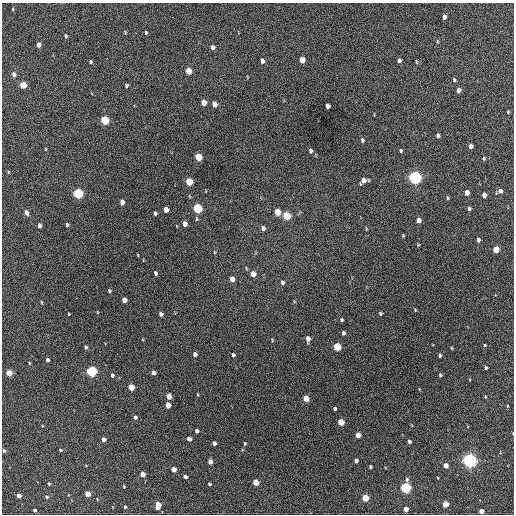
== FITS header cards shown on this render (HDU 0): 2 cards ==
NAXIS1  =                  512 / Axis length
NAXIS2  =                  512 / Axis length

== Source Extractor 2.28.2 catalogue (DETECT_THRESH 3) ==
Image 512 x 512 px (HDU 0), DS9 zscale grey, 1 PNG px = 1 image px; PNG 516 x 516 px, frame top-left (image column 1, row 512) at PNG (2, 3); no overlay
Background 394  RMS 19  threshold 57.9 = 3 sigma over >= 5 px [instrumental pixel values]
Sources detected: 132; all 132 listed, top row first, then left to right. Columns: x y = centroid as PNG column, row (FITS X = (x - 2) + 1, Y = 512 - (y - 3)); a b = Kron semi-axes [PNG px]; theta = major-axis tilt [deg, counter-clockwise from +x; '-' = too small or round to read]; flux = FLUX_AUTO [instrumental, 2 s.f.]
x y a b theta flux
13 9 4 3 - 1100
444 17 5 4 - 5200
125 32 4 3 - 1100
146 33 4 3 - 1800
66 36 4 3 - 1800
437 42 6 3 90 1300
38 45 5 4 - 7100
213 47 5 5 - 4400
302 60 5 4 - 15000
399 60 4 3 - 2900
262 61 5 4 - 5200
91 62 4 3 - 1900
416 62 5 3 - 1200
188 71 5 4 - 23000
14 74 6 5 - 4900
454 80 4 3 - 1800
23 85 5 4 - 29000
126 85 4 3 - 1900
459 90 4 4 - 6500
204 102 5 4 - 14000
214 104 5 4 - 10000
328 106 5 4 - 5400
508 112 3 3 - 1100
104 120 5 4 - 69000
438 136 5 3 - 3100
362 140 5 4 - 2600
471 146 4 4 - 5500
45 149 5 3 - 1000
311 151 5 4 - 3400
401 151 4 3 - 1800
198 157 5 4 - 38000
484 158 4 4 - 1500
415 177 5 5 - 390000
364 181 7 5 25 8500
189 182 5 4 - 40000
500 191 6 5 - 3800
78 193 5 5 - 120000
467 193 5 4 - 9000
484 195 5 4 - 6900
448 198 4 3 - 1600
122 202 5 4 - 8600
197 208 5 5 - 92000
469 208 4 3 - 2600
166 210 5 4 - 11000
26 212 6 4 -64 4600
277 212 5 4 - 25000
155 213 4 3 - 2100
287 216 5 5 - 46000
197 219 6 4 -85 1700
418 220 5 4 - 8600
185 224 5 4 - 8500
39 225 4 3 - 4800
67 225 4 3 - 2000
263 228 5 4 - 4800
403 235 3 3 - 1300
478 240 4 3 - 3300
418 245 4 3 - 1100
496 249 5 4 - 26000
214 252 5 3 - 990
138 255 4 2 - 880
246 268 5 3 - 1000
155 273 4 3 - 3000
253 274 5 4 - 12000
232 279 5 4 - 13000
282 282 5 4 - 3000
109 291 4 4 - 1800
124 300 5 4 - 11000
42 302 4 3 - 1300
380 313 4 3 - 1800
69 314 3 2 - 1200
161 314 4 4 - 4300
342 320 3 3 - 1700
343 333 4 3 - 2800
308 339 5 4 - 7900
272 340 5 3 - 1200
485 345 4 3 - 1200
86 347 5 4 - 2400
337 347 5 4 - 46000
451 348 3 3 - 1200
195 354 4 4 - 5000
233 355 4 4 - 2900
440 355 4 3 - 2300
47 360 4 3 - 2900
29 363 5 3 - 1100
486 368 3 3 - 1800
92 371 5 5 - 160000
153 372 4 4 - 6100
9 373 4 4 - 21000
112 375 5 4 - 2800
440 375 4 3 - 1900
131 387 5 4 - 21000
197 394 4 3 - 950
169 396 5 4 - 12000
485 397 4 3 - 1300
306 398 5 4 - 19000
168 405 5 4 - 13000
335 408 4 3 - 2200
135 417 5 4 - 2700
341 422 5 4 - 27000
197 431 4 3 - 3500
513 434 3 2 - 820
358 435 4 4 - 12000
103 439 4 4 - 6600
189 439 4 4 - 7200
409 441 4 3 - 3200
214 443 4 4 - 4600
245 443 4 3 - 1600
60 450 4 3 - 1500
4 451 4 3 - 2100
356 460 4 4 - 4300
470 460 5 5 - 480000
210 461 4 4 - 7100
446 465 4 4 - 8600
370 467 3 3 - 1700
173 469 4 4 - 11000
142 474 4 4 - 12000
185 477 4 3 - 3400
256 482 4 4 - 20000
49 484 4 3 - 1600
209 484 3 3 - 1700
124 486 3 3 - 1000
406 488 5 5 - 160000
87 494 4 4 - 16000
19 495 4 4 - 7100
46 497 5 4 - 1900
365 498 4 4 - 29000
445 504 4 4 - 18000
158 505 7 4 87 15000
125 507 3 3 - 2200
406 509 4 4 - 10000
34 510 3 3 - 2100
481 511 4 4 - 9100
At the frame edge (FLAGS 8, measured only in part): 2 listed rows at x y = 513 434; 4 451